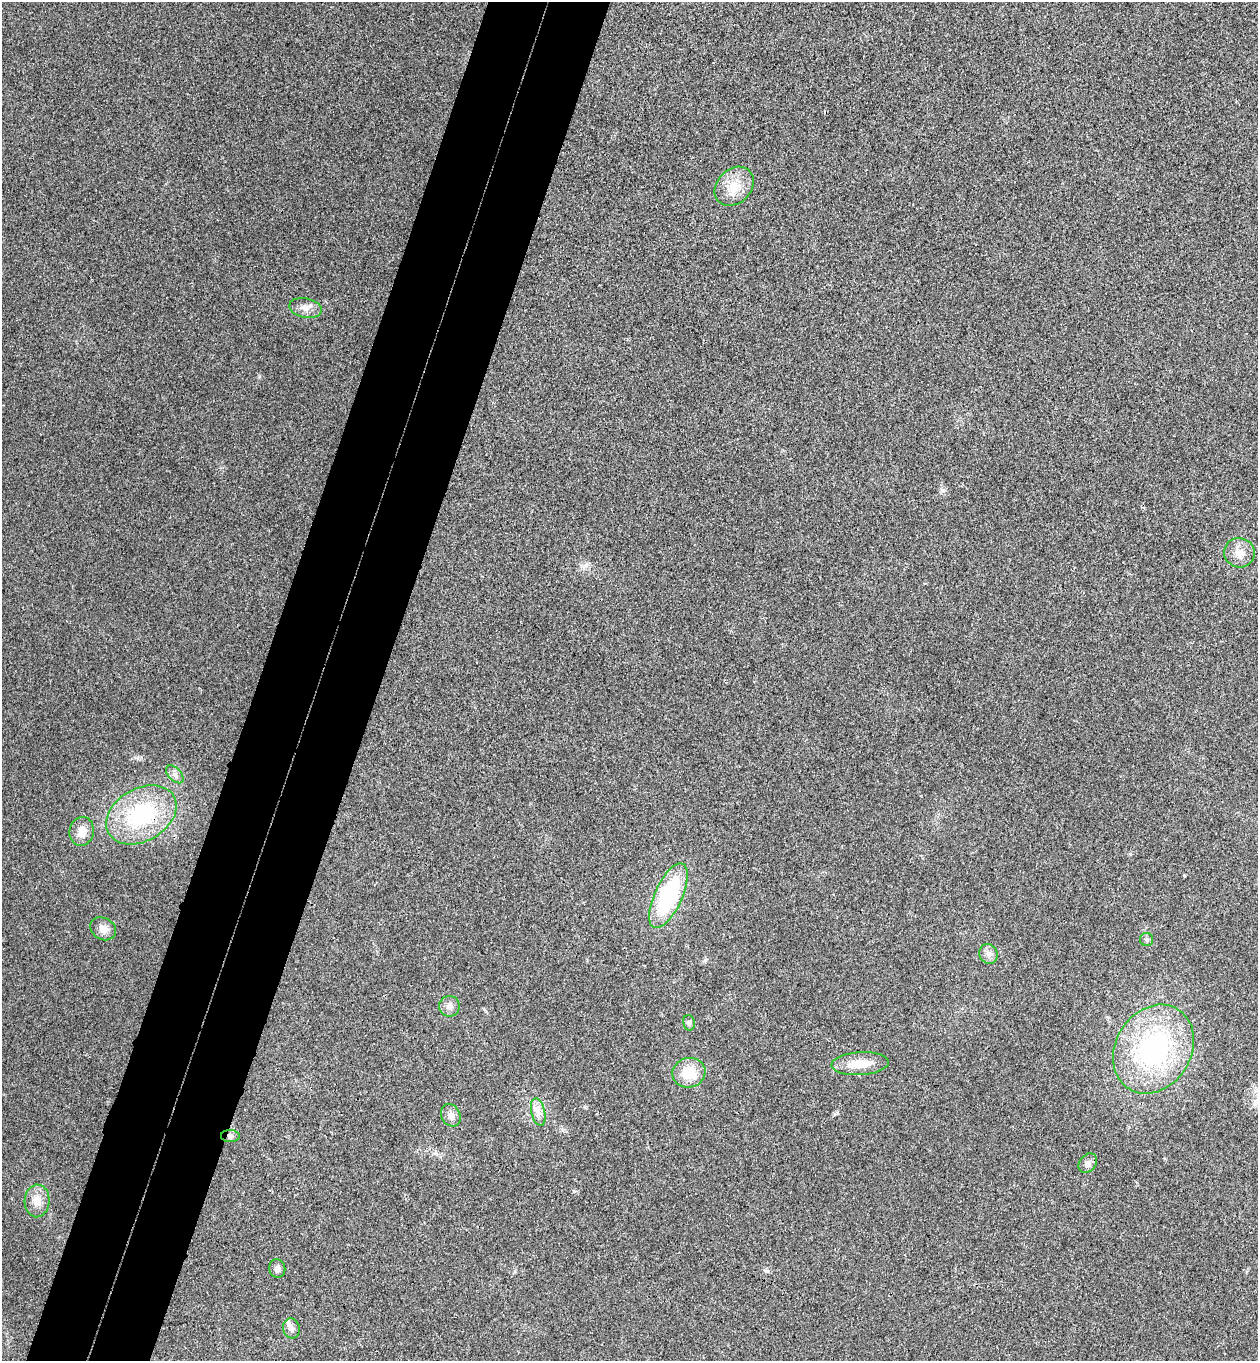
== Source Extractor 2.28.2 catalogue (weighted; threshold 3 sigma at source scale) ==
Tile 7 of 4 x 4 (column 3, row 2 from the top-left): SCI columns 2703-3958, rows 2745-4103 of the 5534 x 5489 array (HDU 1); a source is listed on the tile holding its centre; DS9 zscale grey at full resolution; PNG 1260 x 1363 px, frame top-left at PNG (2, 2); each listed source drawn as its Kron ellipse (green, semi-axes under 4 px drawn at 4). Shown black and unused: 10% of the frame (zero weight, under 3 of 4 exposures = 6% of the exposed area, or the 3 px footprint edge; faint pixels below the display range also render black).
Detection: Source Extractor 2.28.2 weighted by HDU 2 'WHT'; one run over the whole footprint, this tile lists its part. Background 0.0414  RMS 0.0068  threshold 0.0308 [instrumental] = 3 sigma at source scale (4.5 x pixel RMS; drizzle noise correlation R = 1.50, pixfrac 1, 0.05/0.05 arcsec/px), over >= 5 px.
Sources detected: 23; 1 inside a brighter listed object's ellipse — not listed separately; the other 22 listed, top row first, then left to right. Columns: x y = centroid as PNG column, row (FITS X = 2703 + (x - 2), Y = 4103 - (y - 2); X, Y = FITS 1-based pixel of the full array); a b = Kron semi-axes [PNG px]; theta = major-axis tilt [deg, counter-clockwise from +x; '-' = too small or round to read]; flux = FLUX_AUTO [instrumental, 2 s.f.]
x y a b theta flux
734 186 22 17 45 14
305 308 16 10 -11 5.3
1239 553 15 14 - 7.8
175 774 11 6 -46 2.8
141 815 37 26 30 64
82 831 14 12 76 8
668 896 35 14 66 71
103 929 13 10 -31 5.6
1147 939 6 6 - 1.6
989 954 10 9 - 3.8
449 1006 10 10 - 4.1
689 1023 8 6 -77 1.6
1153 1049 47 38 59 110
860 1064 28 11 3 14
689 1073 16 14 18 17
538 1112 14 7 -77 4.8
451 1115 12 9 -64 4.2
230 1136 9 6 -1 2.1
1088 1163 11 8 52 3.7
37 1201 16 12 87 8.1
277 1269 9 8 - 2.9
291 1328 10 8 -72 3.1
Overlapping masked pixels (flux is a lower limit): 2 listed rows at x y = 141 815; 230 1136
Unlisted compact peaks at least as high as the median listed source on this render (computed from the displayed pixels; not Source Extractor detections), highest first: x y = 259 376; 1184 875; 766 1271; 705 960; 585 1107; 1130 854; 574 1191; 943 490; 515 1271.